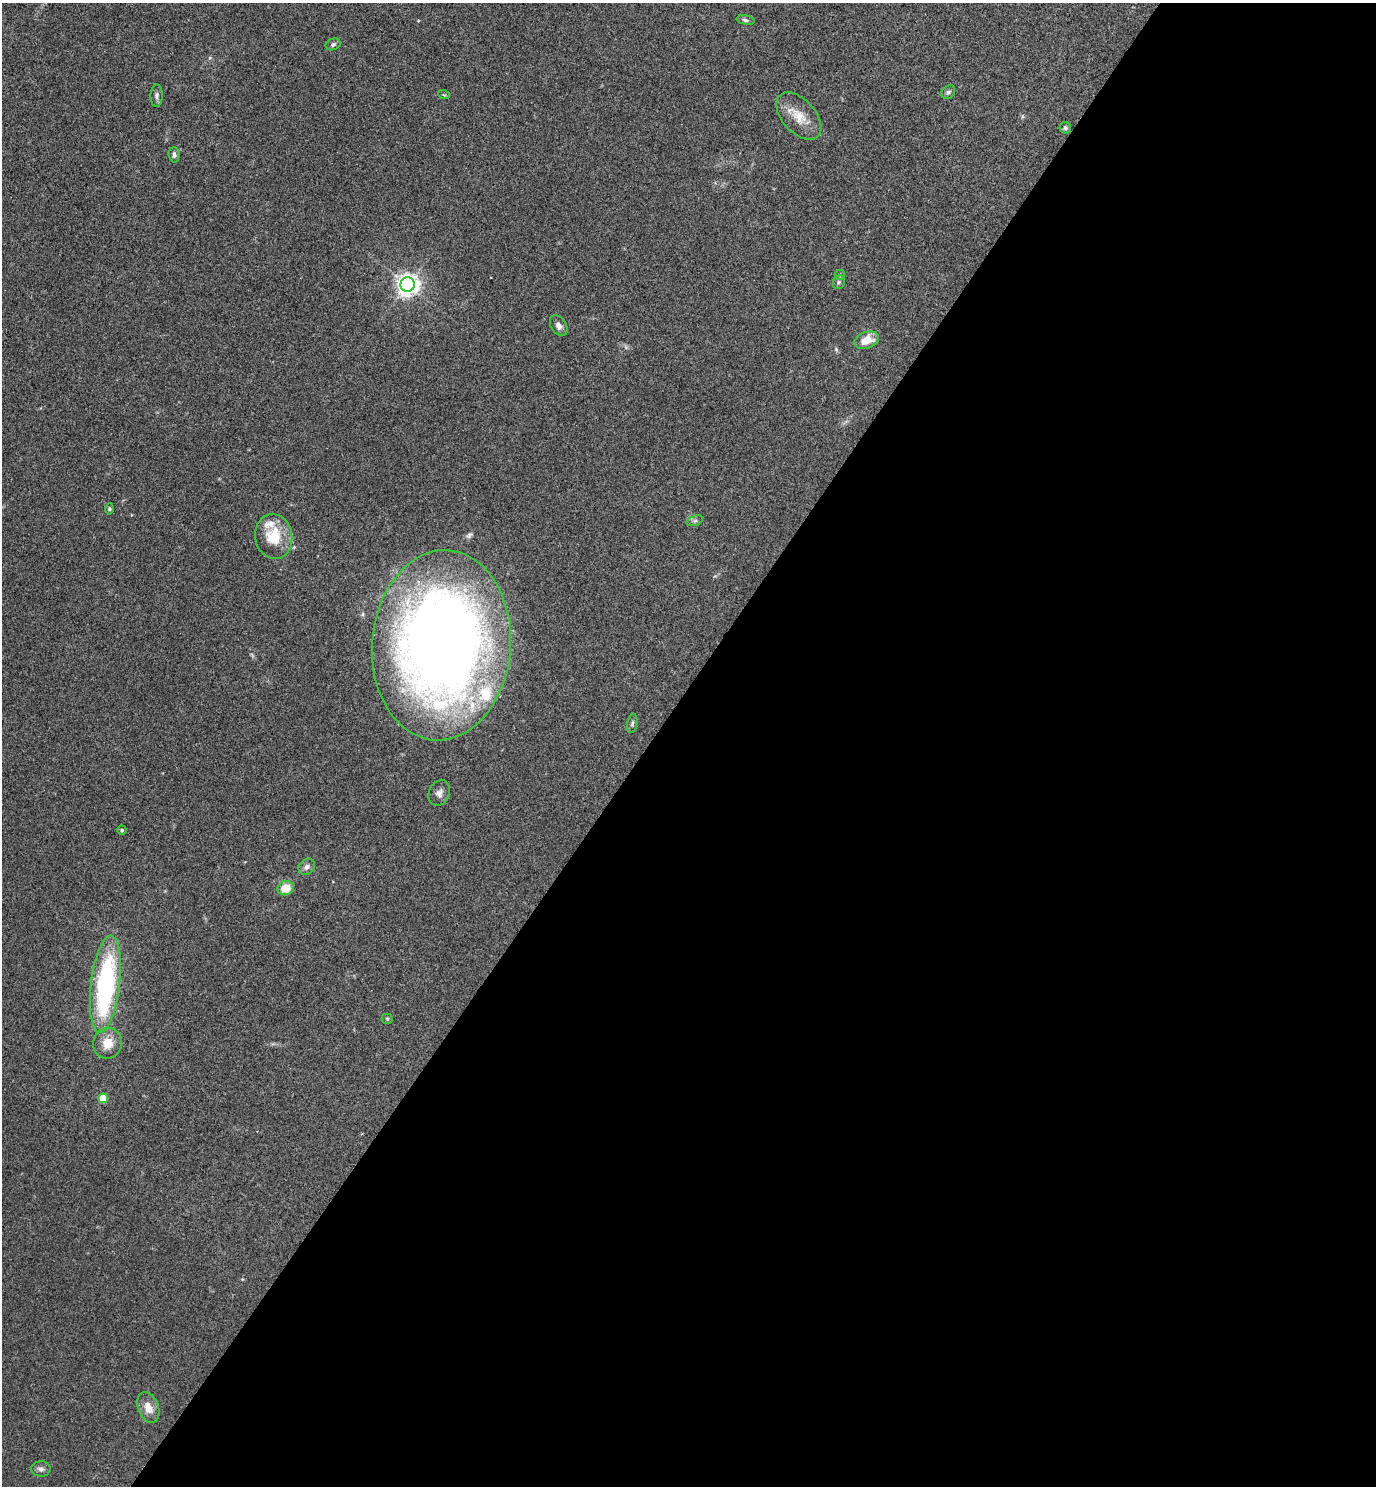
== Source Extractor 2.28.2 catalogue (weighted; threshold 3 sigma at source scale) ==
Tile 12 of 4 x 4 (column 4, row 3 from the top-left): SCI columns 4274-5647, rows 1486-2969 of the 5942 x 5939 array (HDU 1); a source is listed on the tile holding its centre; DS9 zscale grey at full resolution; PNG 1378 x 1488 px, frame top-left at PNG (2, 3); each listed source drawn as its Kron ellipse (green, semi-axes under 4 px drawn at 4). Shown black and unused: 53% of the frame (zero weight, under 3 of 4 exposures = <1% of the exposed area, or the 3 px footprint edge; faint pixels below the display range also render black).
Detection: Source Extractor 2.28.2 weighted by HDU 2 'WHT'; one run over the whole footprint, this tile lists its part. Background 0.0527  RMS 0.0052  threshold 0.0232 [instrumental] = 3 sigma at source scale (4.5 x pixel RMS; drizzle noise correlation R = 1.50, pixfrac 1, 0.05/0.05 arcsec/px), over >= 5 px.
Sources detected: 30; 2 inside a brighter listed object's ellipse — not listed separately; the other 28 listed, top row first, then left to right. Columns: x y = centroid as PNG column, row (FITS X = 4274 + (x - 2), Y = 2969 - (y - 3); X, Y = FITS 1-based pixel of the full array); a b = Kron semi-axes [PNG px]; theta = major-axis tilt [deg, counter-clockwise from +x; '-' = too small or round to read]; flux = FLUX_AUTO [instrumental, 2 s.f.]
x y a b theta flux
746 20 9 4 -10 1.1
333 44 7 5 22 1.2
948 92 8 6 43 1.3
444 95 6 3 -18 0.57
157 96 11 6 88 1.6
799 116 28 16 -48 11
1065 128 6 5 - 1.2
174 155 7 5 -87 1.5
840 275 5 5 - 0.61
839 282 7 5 64 1
408 284 7 7 - 380
559 326 11 7 -57 2.5
866 340 13 8 21 8.8
109 509 6 4 80 0.69
695 521 8 5 19 1.2
274 536 22 18 -81 17
441 645 95 69 85 650
632 723 10 5 81 1.3
439 793 13 10 69 3
122 830 4 4 - 0.75
307 867 9 7 47 2
285 888 8 7 - 11
105 984 49 14 83 88
387 1019 5 5 - 0.69
108 1043 15 14 - 8.3
103 1098 5 4 - 16
148 1407 16 10 -68 6.7
41 1469 10 7 -3 1.9
Overlapping masked pixels (flux is a lower limit): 1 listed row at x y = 441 645